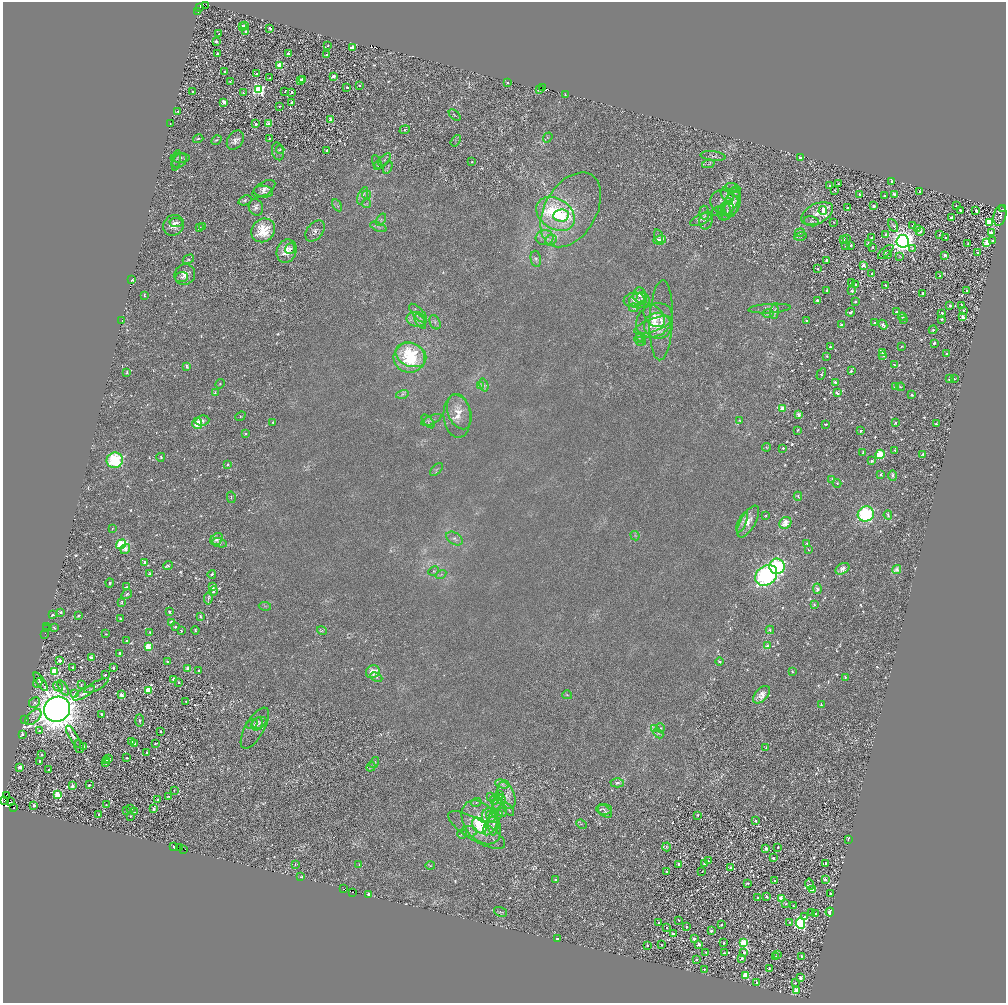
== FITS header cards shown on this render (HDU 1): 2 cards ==
NAXIS1  =                 2007
NAXIS2  =                 2002

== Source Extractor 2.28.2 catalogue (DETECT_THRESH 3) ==
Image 2007 x 2002 px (HDU 1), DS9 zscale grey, zoomed out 1/2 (1 PNG px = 2 x 2 image px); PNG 1008 x 1005 px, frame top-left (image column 2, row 2002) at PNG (3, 2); each listed source drawn as its Kron ellipse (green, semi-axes under 4 px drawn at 4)
Background 1.44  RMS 2.4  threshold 7.16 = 3 sigma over >= 5 px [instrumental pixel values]
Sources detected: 1440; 134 cannot appear on this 1/2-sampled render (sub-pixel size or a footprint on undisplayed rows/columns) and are neither listed nor drawn; of the other 1306, the 500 brightest by FLUX_AUTO listed and drawn (806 fainter detections omitted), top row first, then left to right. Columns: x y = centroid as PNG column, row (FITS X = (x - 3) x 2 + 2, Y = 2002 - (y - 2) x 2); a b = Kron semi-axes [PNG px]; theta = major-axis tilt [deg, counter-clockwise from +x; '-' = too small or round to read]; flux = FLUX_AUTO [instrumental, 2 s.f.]
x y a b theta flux
206 5 3 1 - 1.6e+03
199 8 2 1 - 6.2e+02
198 12 2 1 - 8.0e+02
242 26 2 2 - 8.2e+02
245 26 2 2 - 2.0e+03
270 28 3 2 - 1.2e+03
246 32 2 2 - 4.0e+03
219 34 2 2 - 1.4e+03
216 42 2 2 - 1.8e+03
328 46 2 2 - 7.1e+02
352 47 3 2 - 9.3e+03
288 53 2 2 - 2.1e+03
217 54 3 2 - 1.3e+03
326 55 2 2 - 9.2e+02
280 65 3 3 - 2.4e+04
225 71 2 2 - 1.2e+03
257 74 2 2 - 2.8e+03
334 76 2 2 - 6.3e+03
270 78 2 2 - 8.3e+02
303 79 2 2 - 6.2e+03
300 80 2 2 - 1.8e+03
230 82 3 2 - 5.7e+02
508 83 2 2 - 1.8e+03
359 86 3 2 - 7.0e+02
347 87 2 2 - 8.4e+02
543 87 2 1 - 1.1e+03
259 90 4 4 - 8.0e+04
539 90 2 2 - 5.1e+03
285 91 3 2 - 4.5e+03
193 92 2 2 - 2.0e+03
292 92 2 2 - 2.9e+03
243 93 3 2 - 7.3e+02
565 95 2 2 - 6.4e+02
224 102 3 2 - 1.0e+04
292 102 2 2 - 9.3e+02
279 106 2 2 - 5.3e+02
178 111 2 2 - 8.3e+02
455 115 7 3 -45 5.9e+02
331 120 2 2 - 6.1e+03
170 124 2 1 - 2.5e+03
256 124 2 2 - 2.5e+03
269 124 3 3 - 9.4e+03
405 130 5 3 - 7.1e+02
548 137 5 4 - 6.1e+02
269 138 2 2 - 5.6e+02
198 139 5 3 - 5.6e+02
216 140 5 4 - 6.0e+02
235 140 10 7 56 2.7e+03
456 141 6 3 53 5.5e+02
280 150 4 4 - 6.9e+02
327 150 2 2 - 1.6e+03
278 151 9 6 -75 1.5e+03
713 156 12 5 -7 1.6e+03
800 157 2 2 - 1.6e+03
180 158 9 5 1 1.4e+03
176 160 10 3 80 7.4e+02
385 160 8 3 48 9.7e+02
180 161 8 6 43 1.8e+03
377 162 7 2 -65 5.6e+02
472 162 2 2 - 9.0e+02
708 164 6 2 13 5.3e+02
378 165 4 4 - 6.7e+02
388 167 6 3 63 5.7e+02
892 181 2 2 - 1.7e+03
838 184 2 2 - 6.7e+02
829 186 2 2 - 1.3e+03
733 188 8 3 -20 6.5e+02
264 189 13 6 32 2.5e+03
835 190 3 2 - 5.3e+02
263 191 9 5 -7 1.9e+03
735 192 5 4 - 7.3e+02
920 192 2 2 - 1.2e+03
859 194 2 2 - 1.1e+03
895 194 3 2 - 2.8e+03
367 195 4 3 - 5.8e+02
727 195 8 5 -52 3.0e+03
363 196 9 4 66 1.9e+03
884 196 2 2 - 6.2e+02
245 200 7 4 19 9.7e+02
728 202 3 2 - 6.8e+02
733 202 16 7 74 3.5e+03
367 203 4 2 - 5.5e+02
725 203 15 12 -25 7.0e+03
730 203 14 6 57 4.0e+03
337 205 7 3 -58 8.4e+02
874 206 2 2 - 3.2e+03
956 206 2 2 - 6.9e+02
256 207 8 7 - 1.9e+03
847 208 2 2 - 1.6e+03
1003 209 2 2 - 2.2e+03
571 210 41 26 60 2.2e+04
823 210 4 3 - 4.3e+04
960 210 2 2 - 1.4e+03
717 211 7 3 23 7.4e+02
727 211 10 5 70 1.7e+03
976 211 2 2 - 3.6e+03
724 212 9 6 78 1.8e+03
704 213 7 4 -82 1.2e+03
555 214 21 15 -34 3.5e+04
817 214 17 10 26 5.5e+03
561 215 8 6 8 1.7e+04
1000 216 10 6 77 1.5e+03
951 218 3 2 - 4.5e+03
701 219 12 5 24 2.2e+03
381 220 7 3 55 8.5e+02
706 221 9 6 82 2.0e+03
811 221 8 5 -9 1.3e+03
833 222 2 2 - 5.4e+02
989 222 4 3 - 3.1e+04
176 223 6 4 -10 1.2e+03
173 225 11 10 - 4.3e+03
893 226 7 3 -63 7.0e+02
913 226 3 2 - 1.1e+03
203 227 3 3 - 7.6e+02
378 227 9 3 -22 9.1e+02
200 228 3 2 - 1.5e+03
917 228 2 2 - 4.2e+03
263 230 12 11 - 1.5e+04
315 231 12 8 51 2.3e+03
920 231 4 3 - 2.2e+03
800 233 5 3 - 6.7e+02
991 233 3 3 - 8.5e+03
886 234 2 2 - 9.3e+02
939 235 2 2 - 5.9e+02
659 236 7 3 -74 6.6e+02
800 236 6 3 15 6.9e+02
872 237 3 2 - 6.7e+02
945 237 2 2 - 5.4e+02
545 238 9 7 7 2.7e+03
847 239 2 2 - 2.3e+03
551 240 6 5 - 1.3e+03
660 240 6 4 7 6.6e+03
844 240 2 2 - 1.1e+03
903 241 6 6 - 4.1e+05
992 241 3 3 - 1.7e+03
987 242 3 2 - 1.3e+04
868 243 2 2 - 1.6e+03
968 243 2 2 - 6.5e+02
845 245 3 2 - 7.0e+02
851 245 2 2 - 1.6e+03
872 247 2 2 - 6.3e+02
912 248 4 3 - 7.2e+02
290 249 5 5 - 1.4e+03
287 251 12 10 70 7.0e+03
886 252 9 2 40 5.4e+02
977 253 2 2 - 1.0e+03
888 254 3 2 - 5.2e+02
945 255 2 2 - 4.7e+03
900 256 3 3 - 5.3e+02
188 259 6 4 30 9.6e+02
536 259 8 5 -80 1.5e+03
827 260 2 2 - 2.0e+03
863 265 2 2 - 7.0e+03
818 269 2 2 - 1.2e+03
872 273 2 2 - 7.8e+02
185 275 11 10 - 4.3e+03
940 276 2 2 - 8.2e+02
181 277 6 5 - 1.1e+03
132 280 2 2 - 1.7e+03
851 283 2 2 - 2.9e+03
856 284 2 2 - 1.2e+03
885 285 2 2 - 7.6e+02
827 290 2 2 - 5.5e+02
967 290 2 2 - 9.5e+02
852 291 4 3 - 1.1e+03
922 293 2 2 - 9.0e+02
144 295 3 2 - 5.3e+02
639 295 7 6 - 2.6e+03
642 298 6 5 - 1.5e+03
634 300 10 7 9 3.7e+03
639 300 10 8 12 3.9e+03
817 300 3 3 - 2.5e+03
855 301 3 2 - 7.2e+02
950 305 2 2 - 2.0e+03
962 305 2 2 - 7.2e+02
634 308 5 3 - 7.6e+02
769 309 21 4 4 2.3e+03
963 311 2 2 - 7.7e+02
774 312 7 4 87 1.4e+03
851 312 5 2 - 1.2e+03
897 312 3 3 - 7.2e+02
418 313 12 5 -47 2.4e+03
768 313 5 3 - 8.4e+02
942 313 2 2 - 1.8e+03
654 316 13 8 -48 4.5e+03
902 317 4 3 - 7.4e+02
963 317 2 2 - 6.9e+03
416 319 10 7 -11 3.5e+03
904 319 4 3 - 1.6e+03
942 319 4 3 - 6.6e+02
122 320 2 2 - 7.2e+02
654 320 19 15 35 1.1e+04
661 320 40 11 88 1.1e+04
806 320 3 2 - 9.8e+02
420 321 8 4 -53 1.4e+03
435 322 7 5 -66 1.4e+03
875 323 3 3 - 1.2e+03
653 325 19 6 19 6.4e+03
842 325 2 2 - 5.2e+03
883 325 5 3 - 2.8e+03
658 326 14 13 - 8.5e+03
933 330 4 3 - 8.2e+02
641 337 5 3 - 8.5e+02
639 338 5 4 - 1.0e+03
640 341 6 4 -19 1.2e+03
934 343 3 2 - 6.8e+02
830 347 3 2 - 8.5e+02
901 347 2 2 - 5.2e+02
883 352 3 3 - 6.7e+02
947 354 3 3 - 1.1e+03
411 355 16 11 -24 2.2e+04
883 355 4 3 - 1.1e+03
826 356 3 2 - 5.9e+02
409 358 15 15 - 2.6e+04
894 365 4 3 - 7.3e+02
186 366 4 3 - 1.4e+03
851 371 4 3 - 1.4e+03
127 372 3 2 - 9.9e+02
821 374 6 3 60 7.8e+02
949 379 3 2 - 1.2e+03
954 379 3 3 - 6.0e+02
835 382 3 3 - 1.9e+03
220 384 5 3 - 5.4e+02
481 385 4 3 - 7.5e+02
484 385 7 3 -73 1.0e+03
895 387 3 3 - 1.2e+03
900 387 4 3 - 5.9e+02
215 393 4 2 - 1.3e+03
837 393 3 3 - 1.9e+03
402 394 6 4 16 1.1e+03
912 395 3 3 - 6.5e+02
783 408 3 3 - 7.9e+03
459 412 18 11 -70 6.4e+03
798 415 3 3 - 2.9e+03
240 416 5 3 - 5.7e+02
457 416 22 13 -86 7.6e+03
432 420 11 2 25 1.1e+03
202 421 7 5 8 1.7e+03
428 421 8 4 -49 1.2e+03
740 421 4 4 - 5.9e+02
273 422 4 3 - 5.4e+02
197 423 6 5 - 8.3e+03
896 423 3 3 - 5.9e+02
826 424 3 2 - 5.8e+02
936 424 2 2 - 7.8e+02
797 430 2 2 - 5.2e+02
860 431 3 3 - 7.4e+02
245 434 4 3 - 5.7e+02
767 447 4 4 - 5.9e+02
783 448 3 2 - 5.7e+02
895 450 2 2 - 7.0e+02
863 452 3 2 - 6.6e+02
880 454 5 4 - 1.4e+04
923 455 3 3 - 1.2e+03
161 457 4 3 - 7.6e+02
115 460 8 7 - 3.7e+04
872 461 4 3 - 8.2e+02
228 465 3 3 - 6.0e+02
436 469 8 3 47 9.6e+02
881 474 4 3 - 8.4e+02
893 475 5 3 - 2.1e+03
832 479 4 3 - 1.1e+03
837 483 4 3 - 5.9e+02
798 496 4 3 - 9.7e+02
231 497 6 3 -80 6.8e+02
866 514 8 7 - 5.5e+04
766 515 3 2 - 5.9e+02
888 515 4 3 - 1.7e+03
742 522 11 4 66 1.8e+03
748 522 18 7 61 5.6e+03
785 523 6 5 - 6.1e+03
112 529 4 2 - 5.2e+02
635 536 5 3 - 5.5e+02
454 538 9 6 -32 1.9e+03
217 539 7 5 43 3.9e+03
219 543 7 3 -12 5.8e+02
807 543 4 3 - 9.7e+02
121 544 5 4 - 1.6e+04
125 549 5 4 - 3.3e+03
808 550 4 3 - 7.2e+02
145 562 3 3 - 1.7e+03
168 566 4 3 - 1.1e+03
777 566 8 7 - 5.6e+04
842 569 7 5 32 3.5e+03
897 569 5 4 - 2.3e+03
434 571 5 4 - 8.3e+02
150 573 3 3 - 9.6e+02
212 574 4 3 - 6.5e+02
441 574 5 2 - 5.5e+02
766 575 12 9 39 1.0e+05
110 583 4 3 - 7.7e+02
126 587 3 2 - 6.6e+02
213 587 4 3 - 2.4e+03
817 589 5 4 - 2.0e+03
213 591 4 3 - 1.3e+03
127 594 6 3 32 1.0e+03
208 598 6 3 81 1.4e+03
122 602 3 3 - 1.1e+03
814 604 4 3 - 9.1e+02
265 606 6 3 -7 5.3e+02
61 612 4 3 - 1.2e+03
169 612 3 2 - 9.3e+02
53 615 4 3 - 9.6e+02
78 616 2 2 - 6.5e+02
200 616 3 2 - 1.0e+03
120 619 3 2 - 7.9e+02
171 622 3 2 - 2.4e+03
47 627 2 1 - 6.1e+03
175 627 2 2 - 8.3e+02
54 628 3 3 - 9.3e+02
46 629 2 1 - 2.5e+03
195 630 4 3 - 7.5e+02
322 630 5 4 - 8.2e+02
770 630 4 3 - 1.6e+03
181 631 3 2 - 6.0e+02
150 632 3 2 - 1.0e+03
106 634 3 2 - 5.4e+02
45 635 2 1 - 1.4e+03
127 641 3 2 - 7.8e+02
148 646 4 4 - 8.8e+03
767 646 4 3 - 1.9e+03
120 653 3 3 - 9.6e+02
91 657 2 2 - 5.8e+03
60 660 3 2 - 2.3e+03
167 662 3 2 - 9.2e+02
719 662 4 3 - 7.0e+02
72 667 3 2 - 9.2e+02
114 668 2 2 - 2.3e+03
188 669 4 3 - 4.3e+03
199 670 3 2 - 5.3e+02
54 671 4 3 - 2.5e+04
792 671 3 2 - 6.2e+02
373 672 7 6 - 6.9e+03
105 675 2 2 - 7.9e+02
376 677 6 3 -24 7.0e+02
845 677 4 3 - 7.5e+02
174 679 3 2 - 5.2e+03
41 682 11 3 -57 1.6e+03
179 682 2 2 - 8.2e+02
38 683 5 2 - 5.1e+02
81 685 3 2 - 5.4e+02
96 686 13 4 27 1.4e+03
58 687 5 4 - 1.4e+03
63 688 8 4 -60 1.7e+03
149 690 3 3 - 2.4e+04
75 693 3 3 - 1.1e+03
84 693 12 3 30 2.0e+03
121 695 2 2 - 6.9e+03
567 695 5 4 - 5.9e+02
761 695 10 6 47 6.5e+03
186 702 2 2 - 5.3e+02
34 703 6 5 - 1.5e+03
821 704 4 2 - 5.1e+02
57 709 13 12 - 1.5e+06
101 714 2 2 - 2.1e+03
33 717 10 5 44 1.9e+03
24 719 3 1 - 7.9e+02
139 721 6 4 -89 1.2e+03
259 723 8 5 30 1.8e+03
252 724 6 4 32 7.9e+02
257 724 7 5 60 1.4e+03
255 728 23 9 60 3.7e+03
661 728 5 4 - 8.0e+02
655 729 4 3 - 6.4e+02
39 730 3 3 - 8.5e+02
160 731 2 2 - 1.3e+03
658 733 6 4 -45 8.0e+02
22 734 2 2 - 1.9e+03
73 737 12 3 -59 1.9e+03
132 741 3 3 - 5.4e+03
155 743 3 2 - 5.9e+02
135 744 3 2 - 9.1e+02
83 746 2 2 - 1.5e+03
79 747 6 5 - 7.5e+02
766 748 2 2 - 6.0e+02
147 753 2 2 - 1.3e+03
41 755 2 2 - 5.2e+02
109 758 3 2 - 4.4e+03
127 758 2 2 - 6.5e+02
40 761 3 2 - 3.3e+03
107 761 2 2 - 8.9e+02
106 763 2 2 - 1.5e+03
374 763 6 3 56 8.3e+02
20 767 2 2 - 6.6e+03
371 767 5 3 - 6.8e+02
48 770 2 2 - 9.2e+02
617 783 6 4 1 1.4e+03
502 784 7 3 -13 1.2e+03
89 785 2 2 - 1.1e+03
72 786 2 2 - 3.7e+03
174 790 2 2 - 6.9e+02
58 794 4 3 - 1.8e+04
500 794 3 2 - 7.7e+03
6 795 3 2 - 9.5e+02
507 795 14 8 -68 4.1e+03
168 796 3 2 - 5.6e+02
491 797 3 3 - 5.6e+02
158 799 3 2 - 1.0e+03
501 799 5 4 - 1.4e+03
495 800 5 3 - 5.2e+02
3 801 2 1 - 8.6e+02
10 801 2 2 - 1.8e+03
476 802 5 4 - 7.4e+02
498 802 8 4 67 1.2e+03
34 805 3 2 - 1.6e+03
106 805 2 2 - 5.8e+02
13 808 2 1 - 9.5e+03
131 809 2 2 - 2.1e+03
154 809 2 2 - 2.2e+03
509 809 7 3 -59 6.4e+02
604 809 8 5 -6 1.4e+03
126 811 2 2 - 1.3e+03
605 811 8 5 -37 1.5e+03
135 812 4 3 - 7.3e+02
502 812 4 4 - 5.6e+02
99 814 2 2 - 1.3e+03
497 814 5 4 - 8.9e+02
697 815 2 2 - 7.7e+02
130 816 2 2 - 5.9e+02
489 816 7 7 - 2.3e+03
492 817 7 5 -42 1.7e+03
755 821 2 2 - 1.7e+03
481 822 24 16 -53 2.8e+04
493 823 12 5 -89 2.7e+03
581 824 5 3 - 5.5e+02
479 826 9 6 -52 9.8e+03
490 826 10 5 57 2.9e+03
477 830 32 10 -30 1.0e+04
469 831 7 5 -5 1.7e+03
462 834 5 4 - 8.0e+02
848 839 3 2 - 7.1e+02
173 846 2 1 - 2.7e+03
179 847 2 1 - 8.5e+02
666 847 4 3 - 7.1e+02
778 847 2 2 - 8.9e+02
766 848 2 2 - 3.5e+03
184 850 2 2 - 2.3e+03
773 858 3 2 - 1.2e+03
708 861 2 2 - 6.5e+02
704 863 2 2 - 1.8e+03
826 863 2 2 - 1.5e+03
295 864 4 3 - 8.2e+02
359 864 4 3 - 5.7e+02
679 864 2 2 - 4.2e+03
430 866 5 3 - 5.2e+02
730 868 2 2 - 9.0e+02
702 871 2 1 - 3.5e+03
667 872 2 2 - 9.9e+02
301 877 3 2 - 1.1e+03
825 879 2 2 - 6.0e+03
556 880 4 3 - 5.4e+02
774 880 2 2 - 9.9e+02
747 883 3 2 - 7.9e+02
810 884 6 3 -77 7.0e+02
344 888 2 1 - 8.6e+02
813 890 3 3 - 1.2e+04
352 892 2 1 - 8.7e+02
830 893 2 2 - 7.3e+02
369 894 2 2 - 1.1e+04
766 896 2 2 - 1.6e+03
757 898 2 2 - 1.8e+03
782 899 3 2 - 1.7e+04
786 904 3 2 - 7.9e+02
793 906 2 2 - 5.2e+02
500 912 7 4 -19 7.9e+02
830 912 4 3 - 2.2e+03
812 913 2 2 - 1.1e+03
815 914 2 2 - 8.3e+02
805 917 2 2 - 1.5e+03
679 920 2 2 - 5.2e+02
790 922 3 2 - 8.3e+02
659 923 2 2 - 8.3e+02
800 923 5 4 - 1.0e+05
721 925 2 2 - 1.0e+03
686 927 2 2 - 1.3e+03
667 928 2 2 - 8.9e+02
711 931 2 2 - 2.6e+03
673 934 2 2 - 3.4e+03
557 939 2 2 - 1.2e+03
694 939 2 2 - 3.3e+03
724 943 2 2 - 1.3e+03
744 943 4 3 - 3.7e+04
699 944 2 2 - 4.9e+03
647 945 2 2 - 1.9e+03
662 945 2 2 - 6.9e+02
706 952 3 2 - 7.4e+02
744 952 2 2 - 1.7e+03
724 953 2 2 - 6.8e+02
777 954 2 2 - 1.2e+03
802 956 3 2 - 3.6e+03
776 957 2 2 - 8.3e+02
742 958 3 2 - 1.3e+03
697 959 2 2 - 7.9e+02
769 968 2 2 - 5.4e+02
704 969 2 2 - 7.5e+02
746 975 3 3 - 2.2e+04
800 978 2 2 - 4.0e+03
757 982 2 2 - 9.1e+02
795 983 2 2 - 7.8e+02
796 990 3 3 - 1.7e+04
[806 fainter detections neither listed nor drawn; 134 sub-pixel or undisplayed-footprint detections neither listed nor drawn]